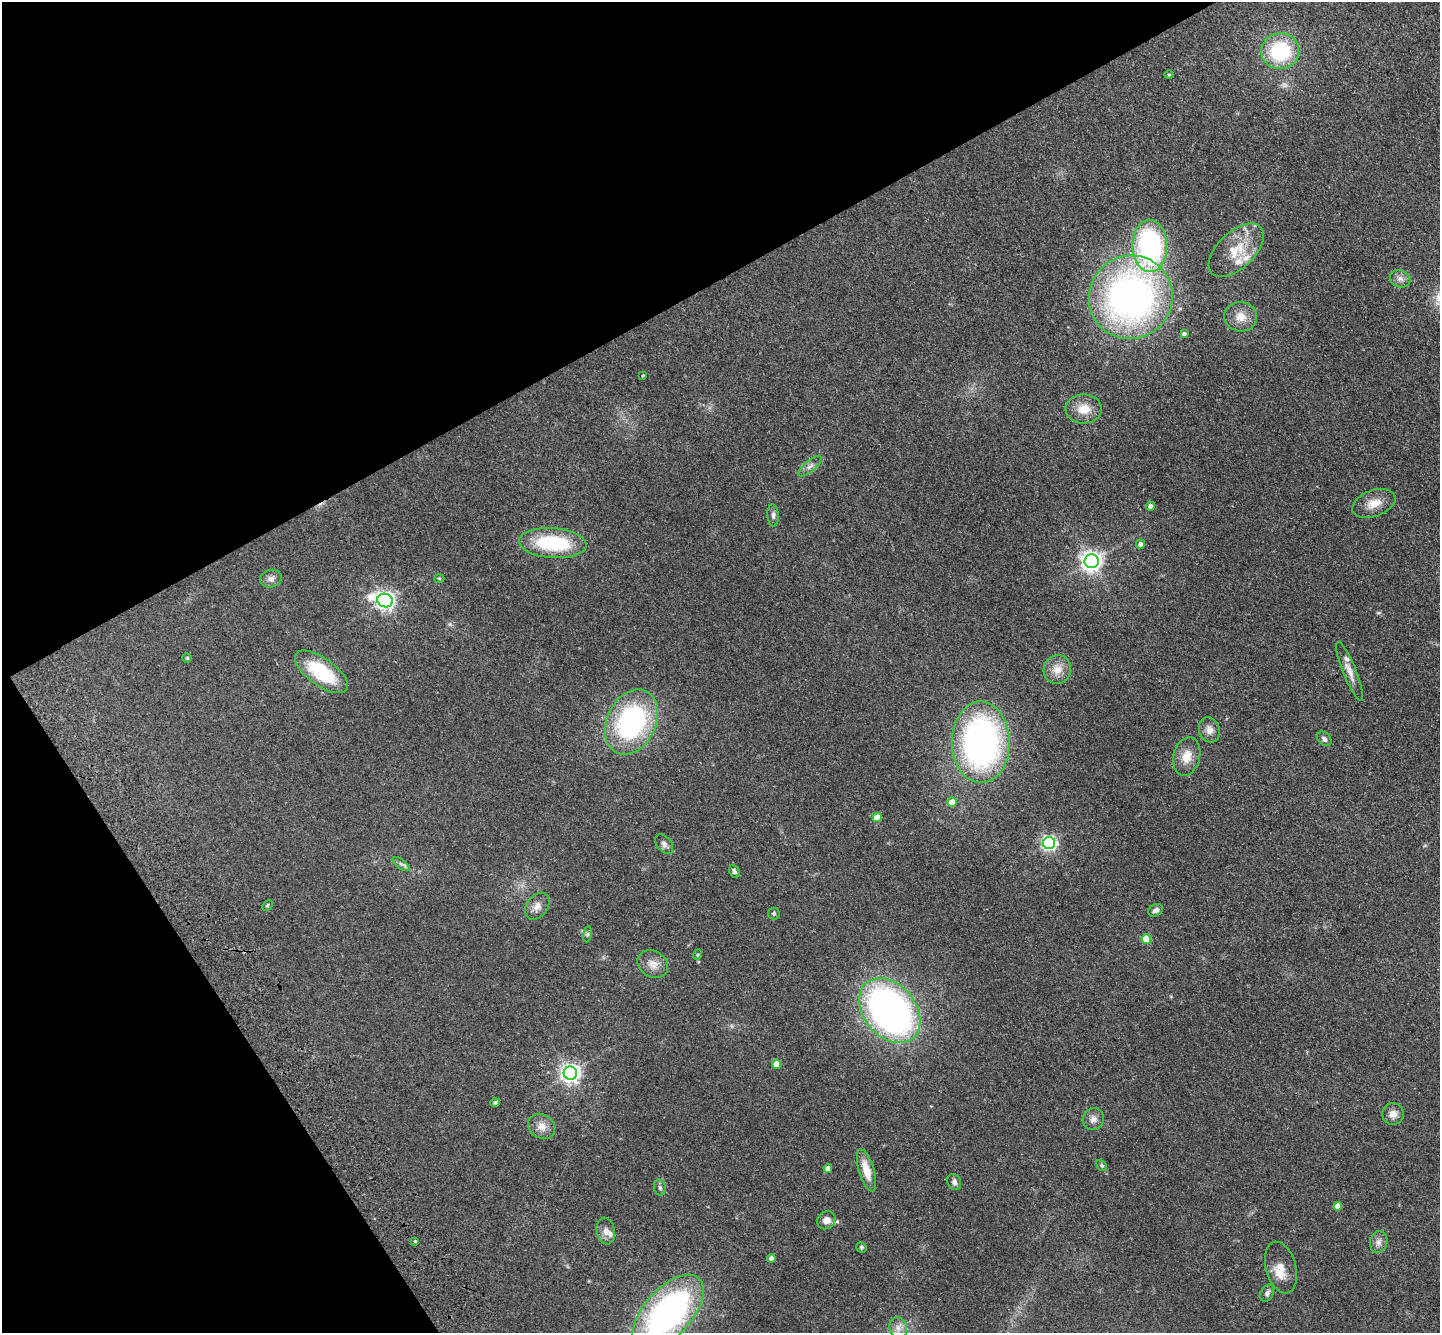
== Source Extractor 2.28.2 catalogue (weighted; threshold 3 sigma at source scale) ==
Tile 5 of 4 x 4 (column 1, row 2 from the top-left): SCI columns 106-1543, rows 3019-4349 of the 5965 x 5897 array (HDU 1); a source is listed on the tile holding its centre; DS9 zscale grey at full resolution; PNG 1442 x 1335 px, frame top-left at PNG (2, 2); each listed source drawn as its Kron ellipse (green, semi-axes under 4 px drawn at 4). Shown black and unused: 29% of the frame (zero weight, under 3 of 4 exposures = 6% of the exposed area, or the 3 px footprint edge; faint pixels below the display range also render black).
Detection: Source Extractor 2.28.2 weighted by HDU 2 'WHT'; one run over the whole footprint, this tile lists its part. Background 0.115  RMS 0.0064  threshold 0.0287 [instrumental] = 3 sigma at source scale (4.5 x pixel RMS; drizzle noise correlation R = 1.50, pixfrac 1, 0.05/0.05 arcsec/px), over >= 5 px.
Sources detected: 71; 5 inside a brighter listed object's ellipse — not listed separately; the other 66 listed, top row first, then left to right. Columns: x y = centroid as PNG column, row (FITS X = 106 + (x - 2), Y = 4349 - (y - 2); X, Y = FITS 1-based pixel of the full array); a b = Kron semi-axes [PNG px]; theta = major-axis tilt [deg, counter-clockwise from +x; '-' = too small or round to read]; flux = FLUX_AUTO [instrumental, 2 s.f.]
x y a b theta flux
1280 51 19 18 - 44
1169 75 4 4 - 0.68
1150 246 26 17 -89 130
1236 250 33 18 43 19
1400 279 10 8 -25 3.2
1131 297 42 41 - 270
1241 317 16 14 -6 8.5
1184 334 4 4 - 1.5
643 375 3 2 - 0.56
1084 409 18 14 1 9.6
810 466 14 5 42 3
1374 503 22 13 20 9.2
1150 506 4 4 - 2.7
773 515 11 5 -86 2.1
553 543 34 15 -4 46
1140 544 4 4 - 2.3
1092 561 7 7 - 380
439 578 5 3 - 0.7
271 579 11 9 13 3
385 600 8 6 -19 300
187 658 4 4 - 0.75
1057 669 14 13 - 7.4
321 672 31 13 -36 33
1350 672 32 6 -68 6.1
632 722 34 24 64 98
1209 730 13 10 -71 4.4
1324 739 8 6 -45 2
981 742 41 29 -90 200
1187 756 19 13 76 9.3
952 802 5 4 - 8
877 818 4 4 - 11
1049 843 6 6 - 170
664 844 11 7 -51 2.4
401 864 10 5 -35 1.8
734 871 7 5 -62 1.8
267 905 6 4 45 0.75
537 906 15 10 53 4.5
1156 910 8 5 30 2.1
774 914 6 5 - 1.2
587 934 8 4 81 1
1146 939 5 5 - 19
697 955 5 3 - 0.61
653 964 16 12 -33 6
890 1011 36 26 -49 280
776 1064 4 4 - 7
570 1073 6 6 - 320
495 1103 5 4 - 1.4
1393 1114 11 11 - 4.4
1093 1119 11 10 - 3.7
542 1126 14 12 -32 5.8
1102 1165 6 4 -49 1
828 1168 4 4 - 3.5
867 1170 22 7 -73 11
954 1182 8 6 -64 2.2
660 1188 8 6 -74 1.5
1338 1206 4 4 - 6.8
826 1220 10 8 38 5.1
606 1231 13 9 -79 3.8
415 1241 4 3 - 0.88
1379 1242 11 8 77 3.3
861 1247 5 5 - 1
771 1258 4 4 - 2.9
1281 1268 26 15 -75 9.1
1267 1293 9 6 60 2.1
668 1313 46 24 48 180
898 1328 11 8 -71 4.1
Isophote crosses this tile's border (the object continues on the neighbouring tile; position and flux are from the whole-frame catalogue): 1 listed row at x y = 668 1313